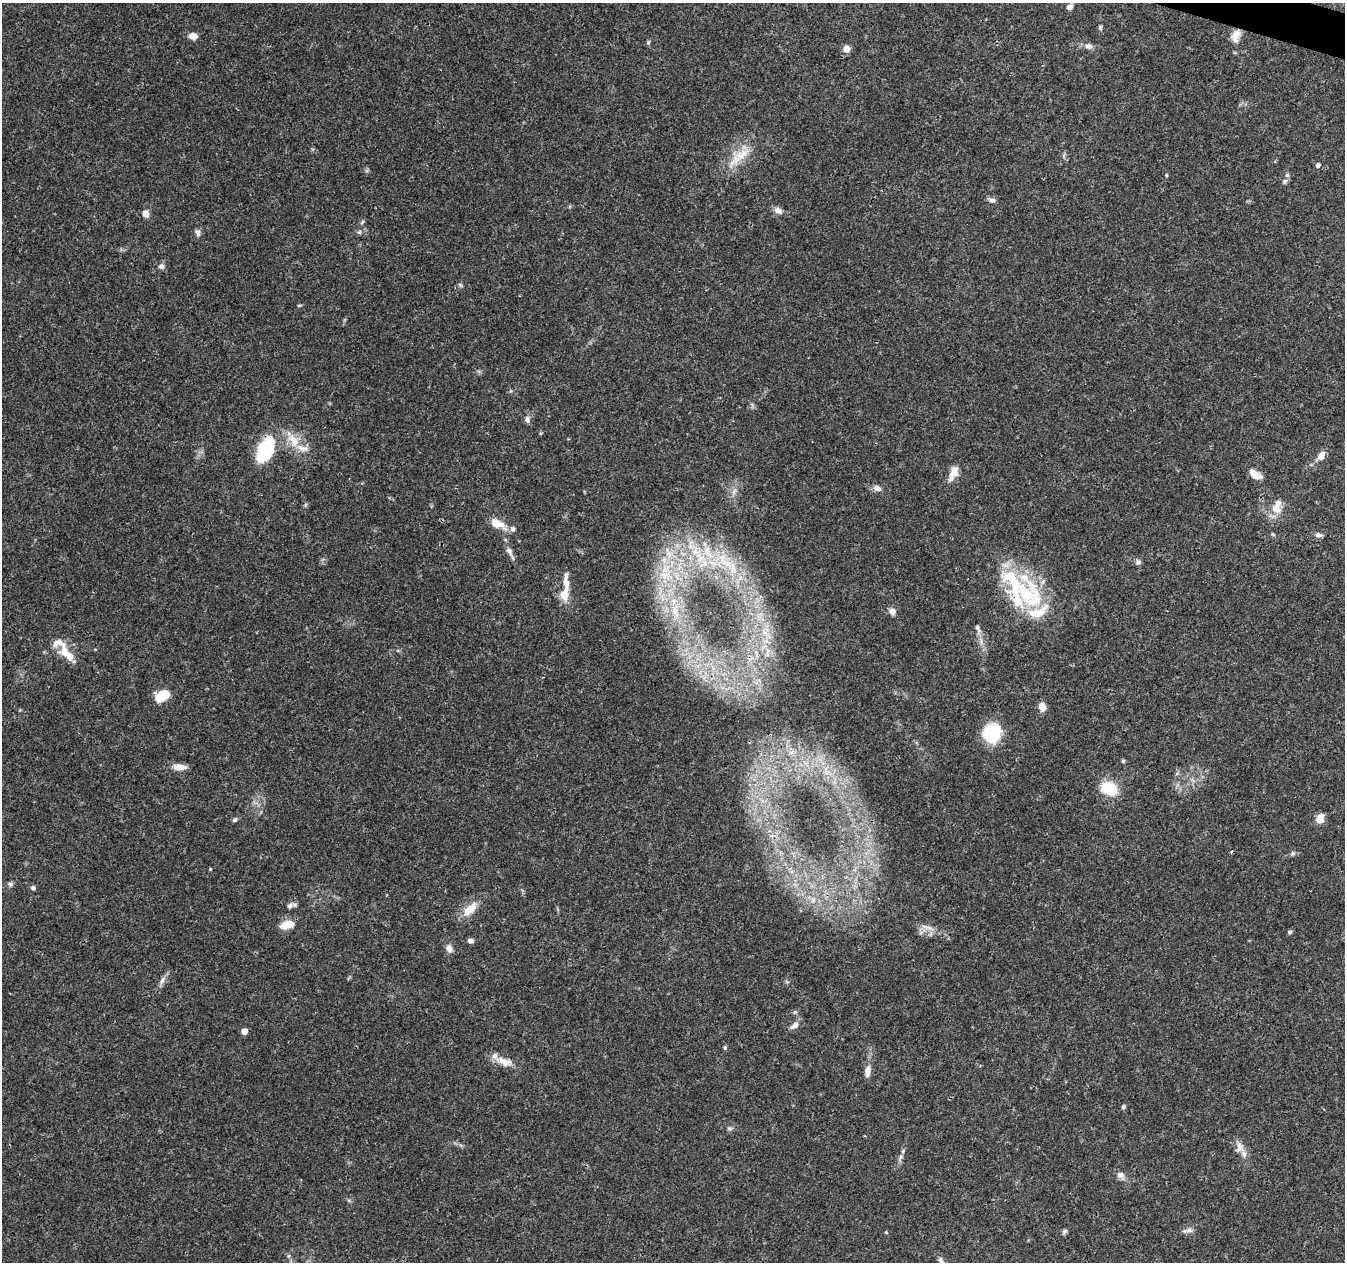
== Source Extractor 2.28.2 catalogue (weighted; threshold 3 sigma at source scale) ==
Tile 10 of 4 x 4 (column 2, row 3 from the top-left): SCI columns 1354-2696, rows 1542-2801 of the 5388 x 5541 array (HDU 1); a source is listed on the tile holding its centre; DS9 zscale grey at full resolution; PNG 1347 x 1264 px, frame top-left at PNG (2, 3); no overlay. Shown black and unused: <1% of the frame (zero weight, under 3 of 4 exposures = <1% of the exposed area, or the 3 px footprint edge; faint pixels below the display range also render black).
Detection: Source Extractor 2.28.2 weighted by HDU 2 'WHT'; one run over the whole footprint, this tile lists its part. Background 0.0487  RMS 0.0025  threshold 0.0113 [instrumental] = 3 sigma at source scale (4.5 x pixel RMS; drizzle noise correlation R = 1.50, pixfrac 1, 0.0396/0.0396 arcsec/px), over >= 5 px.
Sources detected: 99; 3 inside a brighter object's white glare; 1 cosmic-ray / hot-pixel residue — not listed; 15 inside a brighter listed object's ellipse — not listed separately; the other 80 listed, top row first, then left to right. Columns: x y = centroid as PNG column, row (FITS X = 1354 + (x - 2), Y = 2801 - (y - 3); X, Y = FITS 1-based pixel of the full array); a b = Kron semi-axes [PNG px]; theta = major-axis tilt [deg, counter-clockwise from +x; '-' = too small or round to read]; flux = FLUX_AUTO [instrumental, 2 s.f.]
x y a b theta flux
1070 7 8 7 - 1.1
1100 27 6 5 - 0.45
193 36 8 6 -2 2.1
1235 36 18 10 71 2.3
648 42 6 5 - 0.39
1088 46 10 7 -20 1.2
846 49 8 8 - 1.6
741 155 26 12 33 5.2
1318 165 5 4 - 0.83
1166 175 4 3 - 0.31
1285 181 8 5 60 0.59
992 200 9 6 -18 0.9
778 210 10 7 -26 1.4
146 214 8 6 -60 1.8
359 232 6 5 - 0.44
198 233 10 6 -76 0.81
161 266 7 7 - 0.95
299 305 6 3 1 0.27
527 419 9 7 -80 0.92
294 440 20 13 -53 4.9
268 451 37 14 55 10
1321 456 12 7 57 2.2
954 471 15 10 69 2.4
1255 474 15 7 -32 2.7
877 488 10 7 -22 1.3
734 491 9 5 65 0.96
1276 508 16 12 -32 3.2
496 523 14 10 -35 3.1
512 529 7 6 - 0.83
1273 534 5 5 - 0.33
1318 535 9 6 -6 0.9
509 551 11 7 -58 1.3
669 554 14 9 -69 3.2
1138 562 7 6 - 0.78
726 563 58 20 -37 21
665 575 24 15 -12 8
566 583 23 7 -87 3.1
1026 593 43 34 21 22
564 595 10 7 78 4.5
675 611 14 8 -68 2.4
892 611 9 7 -61 1.2
978 628 11 5 -64 0.85
767 651 10 4 77 0.85
66 654 29 10 -48 4.4
164 694 14 11 -2 4.2
1042 707 8 6 -72 2.6
992 733 17 15 81 14
1123 761 5 4 - 0.3
180 767 14 7 -4 2.4
1109 788 13 9 -20 14
1320 818 10 8 77 2.5
235 820 7 5 36 0.51
1292 853 7 6 - 0.57
10 884 8 5 -14 0.57
33 888 7 6 - 0.55
813 900 10 6 89 1.3
290 905 9 6 36 0.77
470 909 23 10 46 3.9
287 925 15 8 15 4
928 928 26 5 -18 2
921 932 7 4 20 0.55
1289 932 6 5 - 0.45
470 941 7 5 -8 0.86
449 949 9 8 - 1.3
162 981 13 6 58 1.2
795 1012 6 4 44 0.39
794 1026 14 7 32 1.4
244 1031 5 5 - 2.7
725 1048 5 4 - 0.34
504 1062 24 10 -20 3.2
867 1071 16 7 82 1.8
1123 1107 6 5 - 0.45
730 1128 8 4 -8 0.48
1239 1147 17 10 -84 2.1
901 1157 10 5 49 0.77
1121 1175 11 8 -33 1.3
1189 1230 12 6 6 1
1064 1231 9 5 45 0.54
886 1232 4 4 - 0.24
942 1262 14 6 -67 1.1
Overlapping masked pixels (flux is a lower limit): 1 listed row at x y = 1235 36
Isophote crosses this tile's border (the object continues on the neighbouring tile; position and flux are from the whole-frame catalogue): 1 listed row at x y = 942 1262